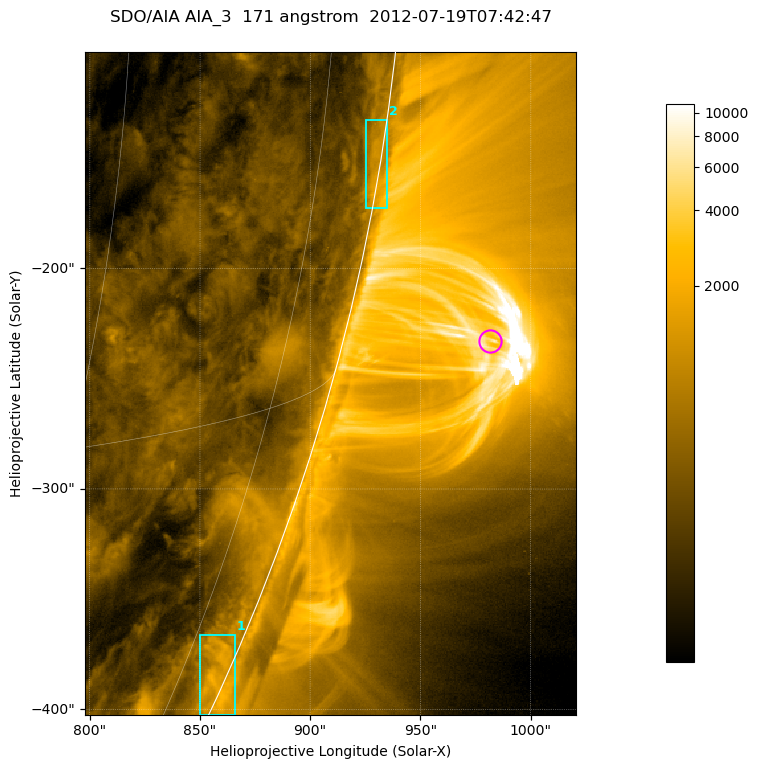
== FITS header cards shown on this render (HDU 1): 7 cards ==
TELESCOP= 'SDO/AIA '           / For AIA: SDO/AIA
INSTRUME= 'AIA_3   '           / For AIA: AIA_ATA1, AIA_ATA2, AIA_ATA3 or AIA_AT
WAVELNTH=                  171 / [angstrom] Wavelength
WAVEUNIT= 'angstrom'           / Wavelength unit: angstrom
DATE-OBS= '2012-07-19T07:42:47.348' / [ISO] Date when observation started; ISO 8
CTYPE1  = 'HPLN-TAN'           / CTYPE1; Typically HPLN
CTYPE2  = 'HPLT-TAN'           / CTYPE2; Typically HPLT

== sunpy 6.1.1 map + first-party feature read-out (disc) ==
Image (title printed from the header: SDO/AIA AIA_3  171 angstrom  2012-07-19T07:42:47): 371 x 501 px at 0.599 arcsec/px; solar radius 944 arcsec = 1575 px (partial field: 1.2% of the solar disc is inside the frame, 48% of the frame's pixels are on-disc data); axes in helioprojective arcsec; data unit not stated in the header (colour bar unlabelled)
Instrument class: DISC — disc imager (sunpy class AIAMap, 171 A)
Bright regions (active regions / flare kernels): reference = the on-disc median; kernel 3 px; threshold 5 sigma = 661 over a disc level ~297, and >= 1.15x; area >= 185 px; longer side >= 4 px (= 2.4 arcsec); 2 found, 2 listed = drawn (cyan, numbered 1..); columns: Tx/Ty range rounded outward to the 2 arcsec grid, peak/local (2 s.f.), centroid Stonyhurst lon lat
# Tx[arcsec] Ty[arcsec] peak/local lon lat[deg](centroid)
1 850..866 -404..-366 6.8 +81 -23
2 924..936 -174..-132 5.6 +85 -9
Off-limb structures (1.02-1.3 R_sun): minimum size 92 px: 3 found; the strongest spans PA ~250..260 deg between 1.02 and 1.14 R_sun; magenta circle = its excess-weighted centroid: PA ~255 deg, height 1.07 R_sun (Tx ~982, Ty ~-232 arcsec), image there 4.1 x the reference